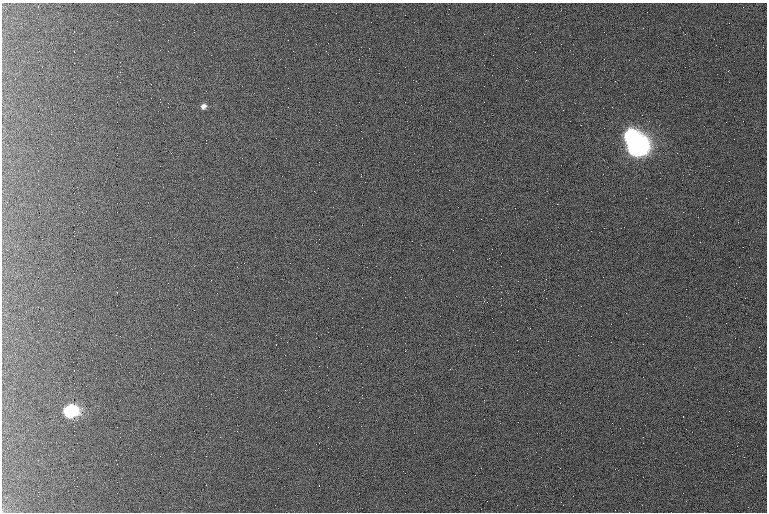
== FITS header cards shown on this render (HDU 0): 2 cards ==
NAXIS1  =                  765 /fastest changing axis
NAXIS2  =                  510 /next to fastest changing axis

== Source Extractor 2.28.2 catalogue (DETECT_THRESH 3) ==
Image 765 x 510 px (HDU 0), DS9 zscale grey, 1 PNG px = 1 image px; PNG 769 x 514 px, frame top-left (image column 1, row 510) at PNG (2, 3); no overlay
Background 923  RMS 5.6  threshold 16.8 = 3 sigma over >= 5 px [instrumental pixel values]
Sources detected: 4; all 4 listed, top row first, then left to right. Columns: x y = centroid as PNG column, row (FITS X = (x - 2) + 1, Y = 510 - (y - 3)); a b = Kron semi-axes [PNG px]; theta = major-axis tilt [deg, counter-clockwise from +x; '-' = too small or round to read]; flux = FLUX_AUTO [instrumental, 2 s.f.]
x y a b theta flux
203 106 7 6 - 1700
631 136 9 8 - 85000
638 147 9 8 - 400000
70 411 9 8 - 58000